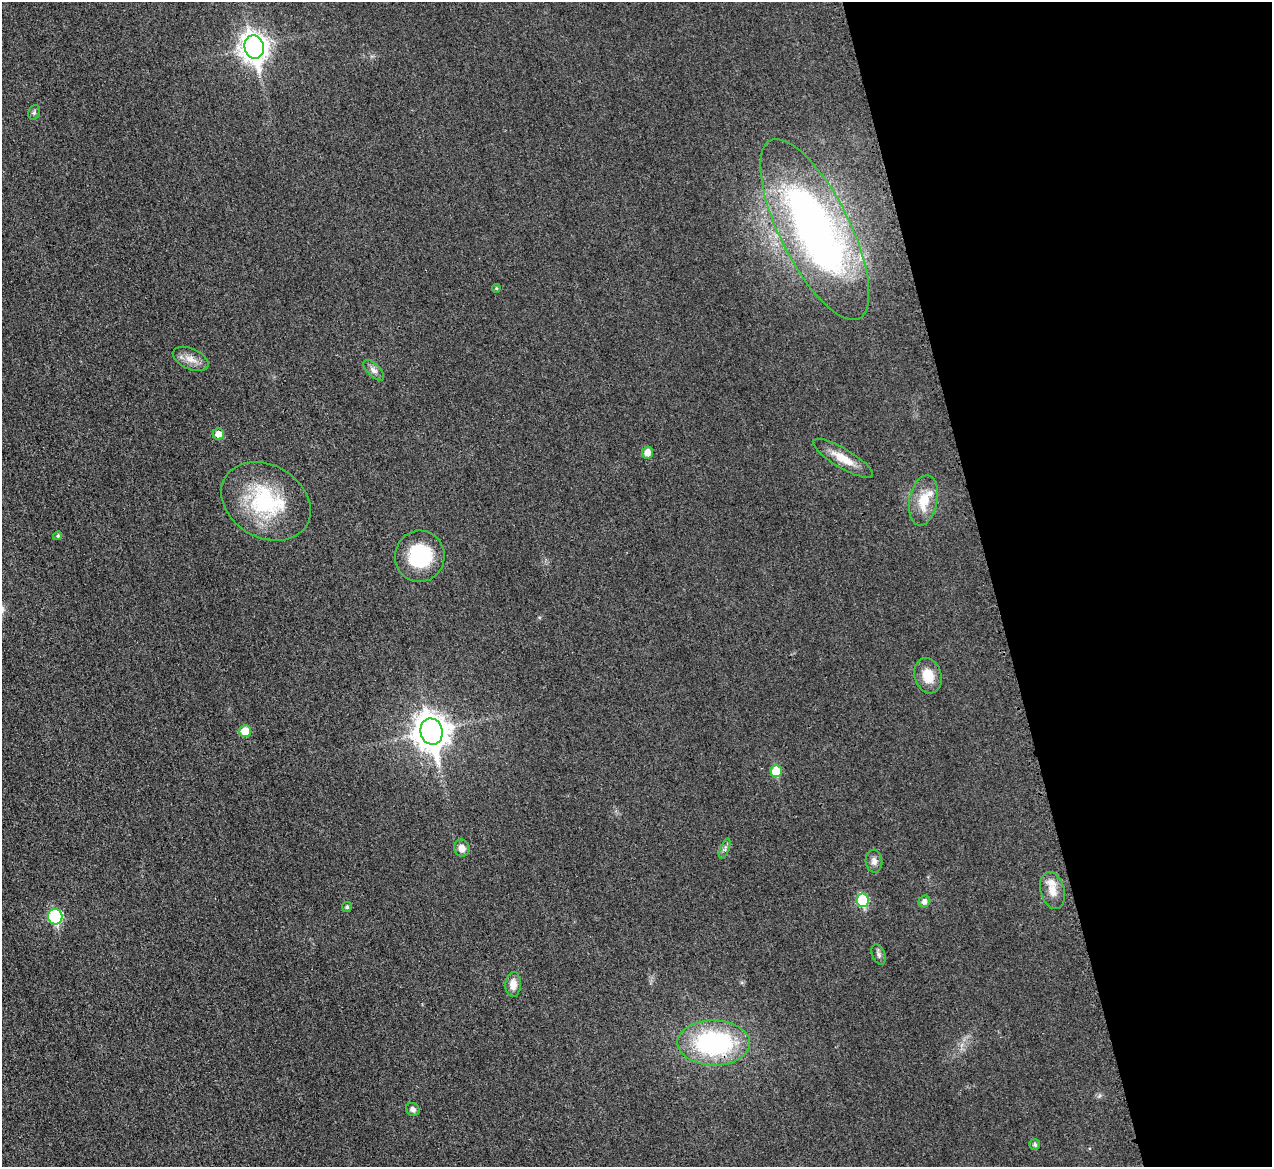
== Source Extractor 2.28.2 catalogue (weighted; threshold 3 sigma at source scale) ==
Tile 12 of 4 x 4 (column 4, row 3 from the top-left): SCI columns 3825-5094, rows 1435-2599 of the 5097 x 5078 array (HDU 1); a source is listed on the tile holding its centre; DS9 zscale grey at full resolution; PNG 1274 x 1169 px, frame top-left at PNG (2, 2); each listed source drawn as its Kron ellipse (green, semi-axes under 4 px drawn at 4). Shown black and unused: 22% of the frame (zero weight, under 3 of 4 exposures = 1% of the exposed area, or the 3 px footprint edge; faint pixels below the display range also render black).
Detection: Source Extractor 2.28.2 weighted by HDU 2 'WHT'; one run over the whole footprint, this tile lists its part. Background 0.0431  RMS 0.0064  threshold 0.0286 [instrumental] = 3 sigma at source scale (4.5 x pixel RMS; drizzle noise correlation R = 1.50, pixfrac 1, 0.05/0.05 arcsec/px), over >= 5 px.
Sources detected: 30; all 30 listed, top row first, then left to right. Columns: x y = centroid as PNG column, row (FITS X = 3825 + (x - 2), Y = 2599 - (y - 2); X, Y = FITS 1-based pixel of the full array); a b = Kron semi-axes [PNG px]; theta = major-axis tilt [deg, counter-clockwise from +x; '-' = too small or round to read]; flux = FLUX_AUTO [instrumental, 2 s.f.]
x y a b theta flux
254 47 12 9 -75 640
34 112 7 5 69 1.3
815 229 100 35 -63 270
496 288 4 4 - 0.78
191 359 19 10 -25 6.5
374 370 13 6 -44 2.9
218 434 6 5 - 5.2
648 453 6 5 - 6.5
843 458 34 9 -31 12
923 500 25 14 79 16
266 501 47 36 -30 59
58 536 4 4 - 0.87
420 556 26 25 - 38
928 676 18 13 -73 12
245 731 6 6 - 13
432 732 13 11 -76 1200
776 771 6 5 - 18
462 848 8 8 - 4.6
725 849 11 4 69 1.8
874 861 11 8 -85 3.4
1053 890 19 12 -74 9.3
863 900 7 6 - 37
924 902 6 5 - 3
347 907 5 5 - 1.3
55 917 8 7 - 68
879 954 11 6 -66 2
513 984 12 7 88 5.7
714 1043 36 22 -1 94
413 1109 7 6 - 2.6
1035 1144 5 5 - 1.5
Overlapping masked pixels (flux is a lower limit): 1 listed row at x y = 714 1043